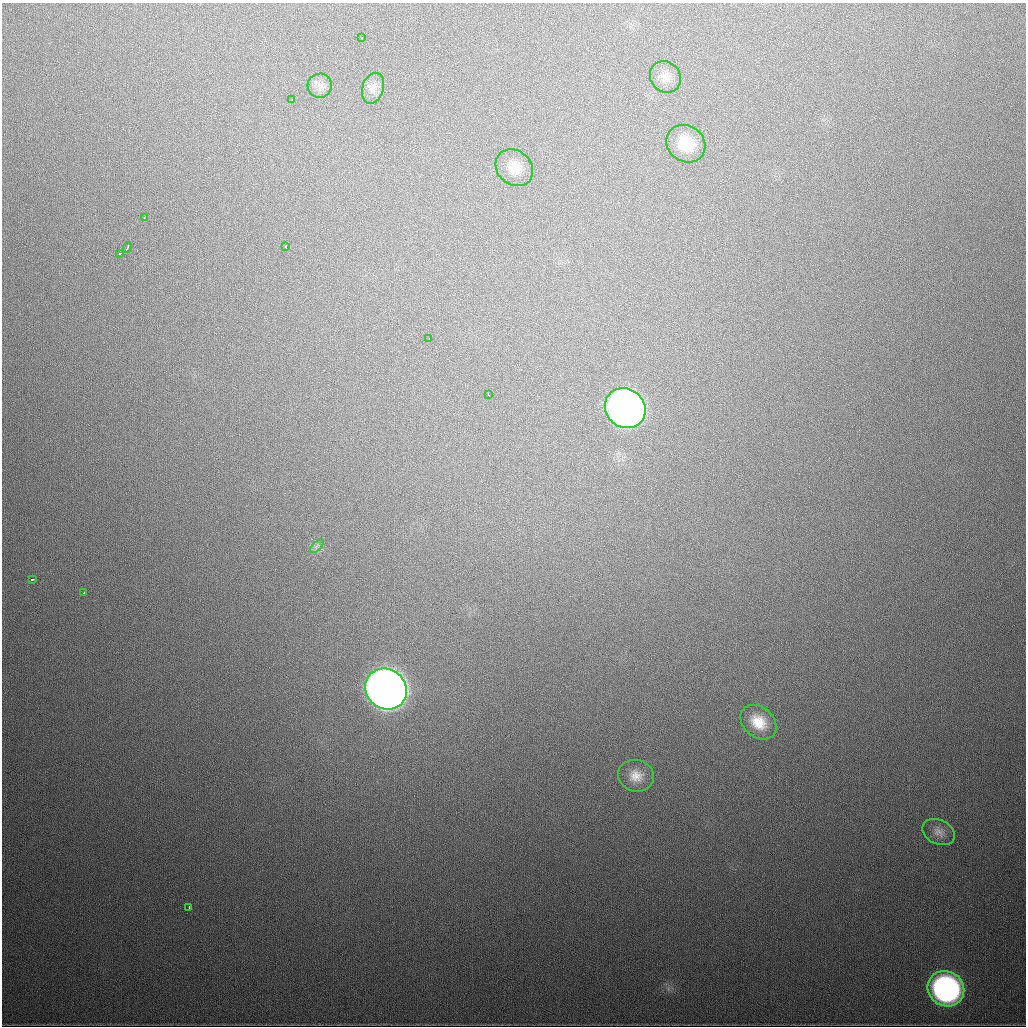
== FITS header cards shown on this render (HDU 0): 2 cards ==
NAXIS1  =                 1024
NAXIS2  =                 1024

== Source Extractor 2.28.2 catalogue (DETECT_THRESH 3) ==
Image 1024 x 1024 px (HDU 0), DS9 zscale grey, 1 PNG px = 1 image px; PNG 1028 x 1028 px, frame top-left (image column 1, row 1024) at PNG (2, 3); each listed source drawn as its Kron ellipse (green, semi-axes under 4 px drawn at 4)
Background 586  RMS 19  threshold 56.6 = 3 sigma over >= 5 px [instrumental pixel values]
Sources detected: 23; all 23 listed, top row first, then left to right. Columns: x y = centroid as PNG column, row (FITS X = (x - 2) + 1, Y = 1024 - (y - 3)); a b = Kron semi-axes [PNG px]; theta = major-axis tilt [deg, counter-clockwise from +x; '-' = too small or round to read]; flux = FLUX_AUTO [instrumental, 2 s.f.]
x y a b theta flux
362 38 3 2 - 1.3e+03
665 77 16 14 -49 1.4e+04
320 86 12 12 - 9.8e+03
373 88 16 10 74 1.1e+04
292 100 3 2 - 2.8e+03
686 144 20 18 -36 3.9e+04
514 168 20 17 -42 2.3e+04
144 218 3 2 - 9.1e+02
127 247 5 2 - 3.0e+03
286 247 3 2 - 2.9e+03
120 253 3 3 - 2.5e+03
429 339 3 2 - 1.6e+03
488 394 3 2 - 2.0e+03
625 408 21 19 -40 1.0e+06
317 546 9 4 45 3.4e+03
32 579 3 2 - 2.3e+03
84 593 3 2 - 1.3e+03
386 689 22 19 -40 2.3e+06
758 722 20 15 -41 3.0e+04
636 776 18 16 -16 1.9e+04
939 832 17 12 -26 1.1e+04
189 907 3 2 - 2.3e+03
946 989 19 17 -32 3.9e+05